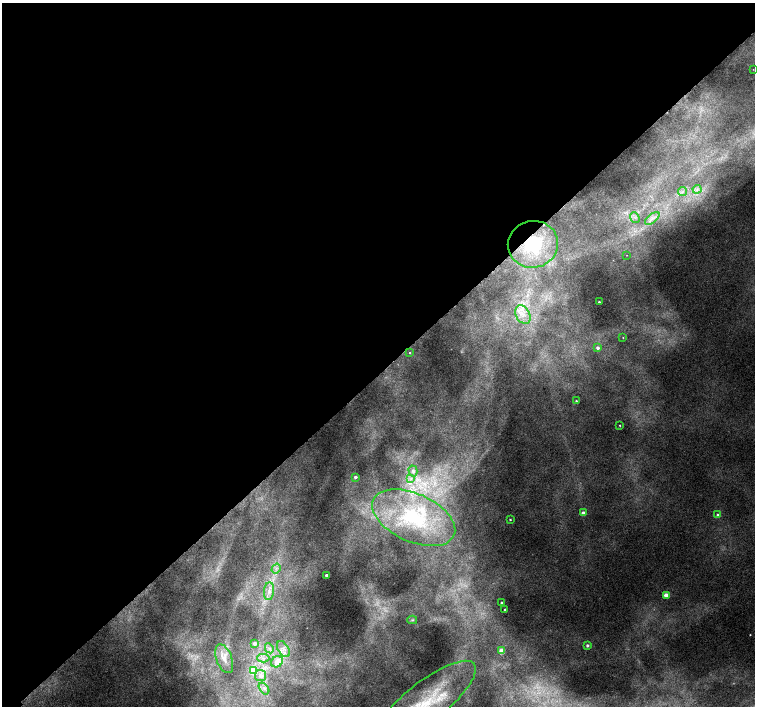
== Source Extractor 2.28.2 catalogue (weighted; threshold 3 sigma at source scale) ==
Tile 2 of 4 x 4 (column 2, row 1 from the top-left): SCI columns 1557-3062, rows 4487-5894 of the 6118 x 6093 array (HDU 1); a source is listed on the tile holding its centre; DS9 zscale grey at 2 x 2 block average (1 PNG px = mean of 2 x 2 image px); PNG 757 x 708 px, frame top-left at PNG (2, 3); each listed source drawn as its Kron ellipse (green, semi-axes under 4 px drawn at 4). Shown black and unused: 53% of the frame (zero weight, under 2 of 3 exposures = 3% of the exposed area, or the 3 px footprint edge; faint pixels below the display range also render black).
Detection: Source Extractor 2.28.2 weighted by HDU 2 'WHT'; one run over the whole footprint, this tile lists its part. Background 0.00991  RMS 0.0058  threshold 0.0261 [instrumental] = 3 sigma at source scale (4.5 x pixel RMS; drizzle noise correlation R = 1.50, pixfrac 1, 0.0396/0.0396 arcsec/px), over >= 5 px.
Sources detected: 45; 2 too faint to see at this stretch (2 x 2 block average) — neither listed nor drawn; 3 inside a brighter listed object's ellipse — not listed separately; the other 40 listed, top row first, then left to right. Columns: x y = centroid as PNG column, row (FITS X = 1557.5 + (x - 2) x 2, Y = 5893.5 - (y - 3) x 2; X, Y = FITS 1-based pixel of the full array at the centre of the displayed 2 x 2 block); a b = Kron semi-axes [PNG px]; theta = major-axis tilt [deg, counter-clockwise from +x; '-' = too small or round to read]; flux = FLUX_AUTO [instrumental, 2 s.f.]
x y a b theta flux
753 69 2 2 - 0.37
697 189 4 4 - 3.4
682 192 4 2 - 1.9
635 218 6 2 -50 1.8
652 218 8 3 38 6.2
533 244 25 23 13 80
627 255 2 2 - 0.43
599 302 2 2 - 2.5
523 315 10 7 -62 14
623 337 2 2 - 0.7
598 348 3 3 - 4.7
410 353 2 2 - 1.9
576 401 2 2 - 1.4
620 425 2 2 - 0.99
413 471 5 4 - 3.9
355 477 3 3 - 3.6
411 479 4 2 - 1.4
583 513 3 3 - 11
718 515 3 3 - 4.1
414 518 44 24 -24 120
510 520 2 2 - 1.4
276 568 5 3 - 2.9
327 575 2 2 - 9.2
269 591 9 5 84 7.7
666 595 3 3 - 28
501 603 2 2 - 1.7
505 610 2 2 - 4.1
412 620 5 3 - 1.8
254 643 3 3 - 7.6
587 645 3 3 - 3.4
269 648 5 3 - 3.3
283 649 9 5 -58 7.9
501 651 3 3 - 37
263 658 6 2 0 2.8
224 659 15 8 -69 14
277 662 6 5 - 17
253 671 3 3 - 52
260 676 5 5 - 8.7
264 688 7 3 -54 3.8
424 704 64 20 39 110
Overlapping masked pixels (flux is a lower limit): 1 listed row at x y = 533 244
Isophote crosses this tile's border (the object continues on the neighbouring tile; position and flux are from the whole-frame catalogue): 1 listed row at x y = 424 704
Diffuse or blended objects may show on this block-average render without a row.